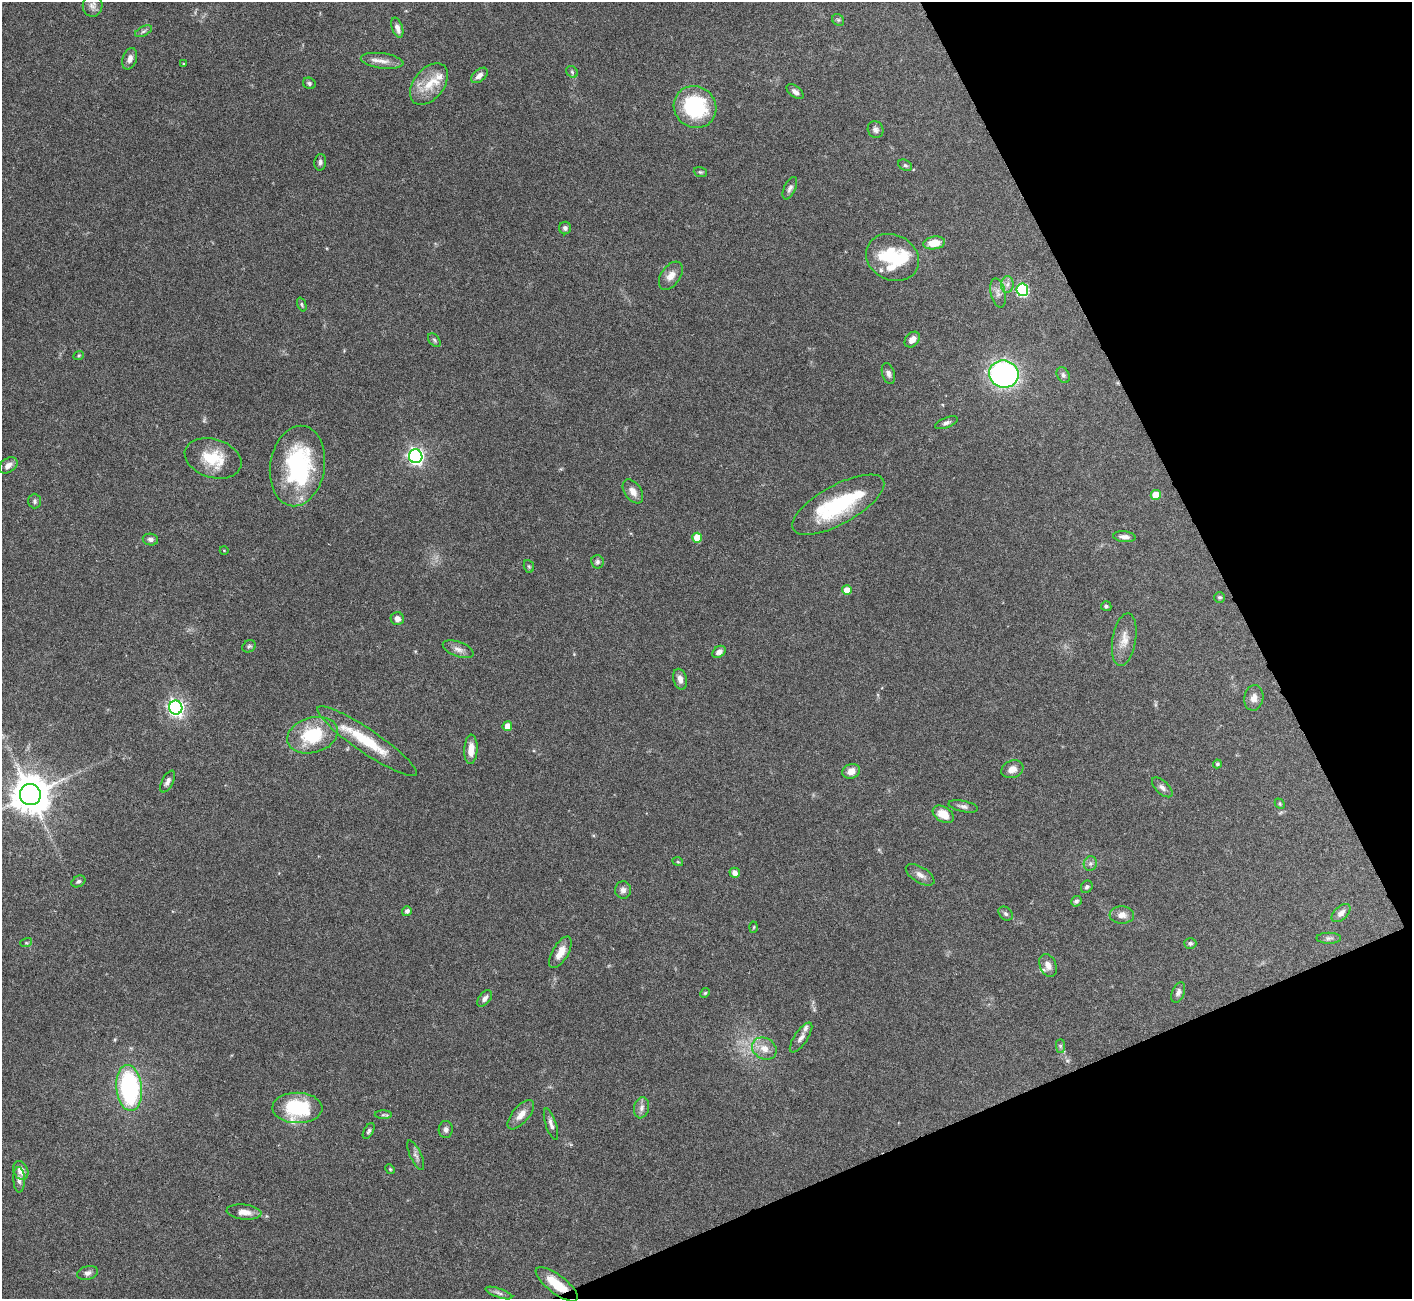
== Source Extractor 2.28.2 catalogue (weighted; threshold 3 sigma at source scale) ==
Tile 12 of 4 x 4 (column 4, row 3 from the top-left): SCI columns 4231-5640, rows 1453-2749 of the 5644 x 5631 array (HDU 1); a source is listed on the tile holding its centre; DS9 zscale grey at full resolution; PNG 1414 x 1301 px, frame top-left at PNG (2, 2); each listed source drawn as its Kron ellipse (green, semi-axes under 4 px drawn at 4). Shown black and unused: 21% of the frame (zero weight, under 3 of 6 exposures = <1% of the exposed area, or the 3 px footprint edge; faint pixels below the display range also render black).
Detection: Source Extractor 2.28.2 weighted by HDU 2 'WHT'; one run over the whole footprint, this tile lists its part. Background 0.0973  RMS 0.0033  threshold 0.0137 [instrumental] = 3 sigma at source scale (4.09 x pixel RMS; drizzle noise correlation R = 1.36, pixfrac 0.8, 0.05/0.05 arcsec/px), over >= 5 px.
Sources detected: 122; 1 too faint to see at this stretch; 3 inside a brighter object's white glare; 1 cosmic-ray / hot-pixel residue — neither listed nor drawn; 6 inside a brighter listed object's ellipse — not listed separately; the other 111 listed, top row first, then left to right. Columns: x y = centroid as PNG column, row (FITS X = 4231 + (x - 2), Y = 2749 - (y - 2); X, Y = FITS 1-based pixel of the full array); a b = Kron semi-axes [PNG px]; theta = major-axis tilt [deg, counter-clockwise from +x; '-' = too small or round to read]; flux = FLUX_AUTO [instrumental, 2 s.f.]
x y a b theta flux
93 6 11 10 - 1.5
838 20 6 5 - 0.54
397 28 10 5 -72 1.6
144 31 9 5 27 0.76
130 59 11 7 73 1.8
382 61 21 7 -7 2.7
184 64 3 2 - 0.29
572 72 6 5 - 0.57
479 75 10 6 40 1.6
309 83 6 5 - 0.67
429 84 24 15 50 7.5
795 92 10 5 -38 1.4
695 107 22 20 -35 28
875 129 9 7 -60 1
320 162 8 6 86 0.87
905 165 7 5 -29 0.61
700 172 7 5 -19 0.48
790 188 12 5 66 1.1
565 228 6 6 - 0.87
934 243 11 6 7 4.9
892 257 27 22 -27 18
671 276 16 9 55 2.6
1007 284 8 6 85 1.3
1022 290 6 6 - 36
998 293 15 7 -77 1.7
302 304 7 3 -69 0.42
434 340 8 5 -50 0.64
912 340 9 6 48 2
79 355 5 3 - 0.33
888 374 11 6 -72 1.1
1004 374 15 13 -17 72
1063 375 8 6 -62 0.83
946 423 12 5 22 1
416 456 7 6 - 97
213 458 29 19 -17 11
8 465 10 7 35 1.8
297 466 40 27 81 38
633 491 13 8 -55 2.4
1156 495 5 5 - 6.2
35 501 7 6 - 0.72
838 505 51 19 29 28
1124 537 11 5 -6 1.5
697 538 5 5 - 6
150 539 8 6 -10 1.1
224 550 4 3 - 0.22
597 562 6 6 - 0.76
529 566 6 5 - 0.45
847 590 5 5 - 3.4
1220 597 5 5 - 0.5
1106 606 5 5 - 0.63
397 619 6 6 - 1.7
1124 640 27 11 80 4.1
249 646 7 5 35 0.64
458 649 16 7 -21 1.8
719 652 7 5 36 1.3
680 679 10 6 -76 1.7
1254 698 13 9 81 1.9
176 708 7 6 - 110
507 726 5 4 - 2.9
313 735 26 17 16 16
367 741 60 12 -34 14
471 749 15 6 87 3.5
1217 764 4 4 - 0.54
1012 769 11 8 20 2.5
851 771 9 7 24 2.6
168 782 12 5 62 1.2
1162 787 13 6 -43 1.3
30 795 10 10 - 920
1280 804 6 4 -47 0.45
963 806 15 5 -12 1.2
943 814 12 7 -32 4.9
678 862 5 3 - 0.29
1090 863 7 6 - 0.88
735 873 5 5 - 1.7
920 875 16 7 -31 1.9
78 881 7 5 31 0.68
1087 887 6 5 - 0.63
623 890 9 8 - 1.3
1076 901 5 5 - 0.77
407 911 5 4 - 1
1341 913 11 6 43 1.6
1006 914 8 6 -44 0.8
1122 915 12 8 -3 2.2
754 927 5 3 - 0.28
1329 938 12 5 0 0.89
26 943 6 4 18 0.42
1190 943 6 5 - 0.74
560 952 17 8 60 3.4
1048 965 12 8 -66 1.9
1178 992 11 6 69 1.3
705 993 5 4 - 0.38
485 998 9 5 52 1.2
801 1038 17 6 55 1.6
1060 1046 7 4 -90 0.6
764 1049 13 10 -30 3.4
129 1088 23 13 -84 46
297 1108 25 15 -1 19
642 1108 11 7 77 1.5
383 1115 8 4 -1 0.61
521 1115 18 8 49 3
551 1124 16 5 -72 1.4
446 1129 8 7 - 1
369 1131 9 4 61 0.69
416 1155 16 5 -65 1.2
390 1169 5 4 - 0.35
21 1171 10 7 -65 2.5
19 1180 13 5 -88 1.3
244 1212 17 7 -6 2.9
88 1273 11 7 14 1.4
557 1284 25 9 -37 7.7
499 1293 14 4 -20 1
Overlapping masked pixels (flux is a lower limit): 1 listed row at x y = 557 1284